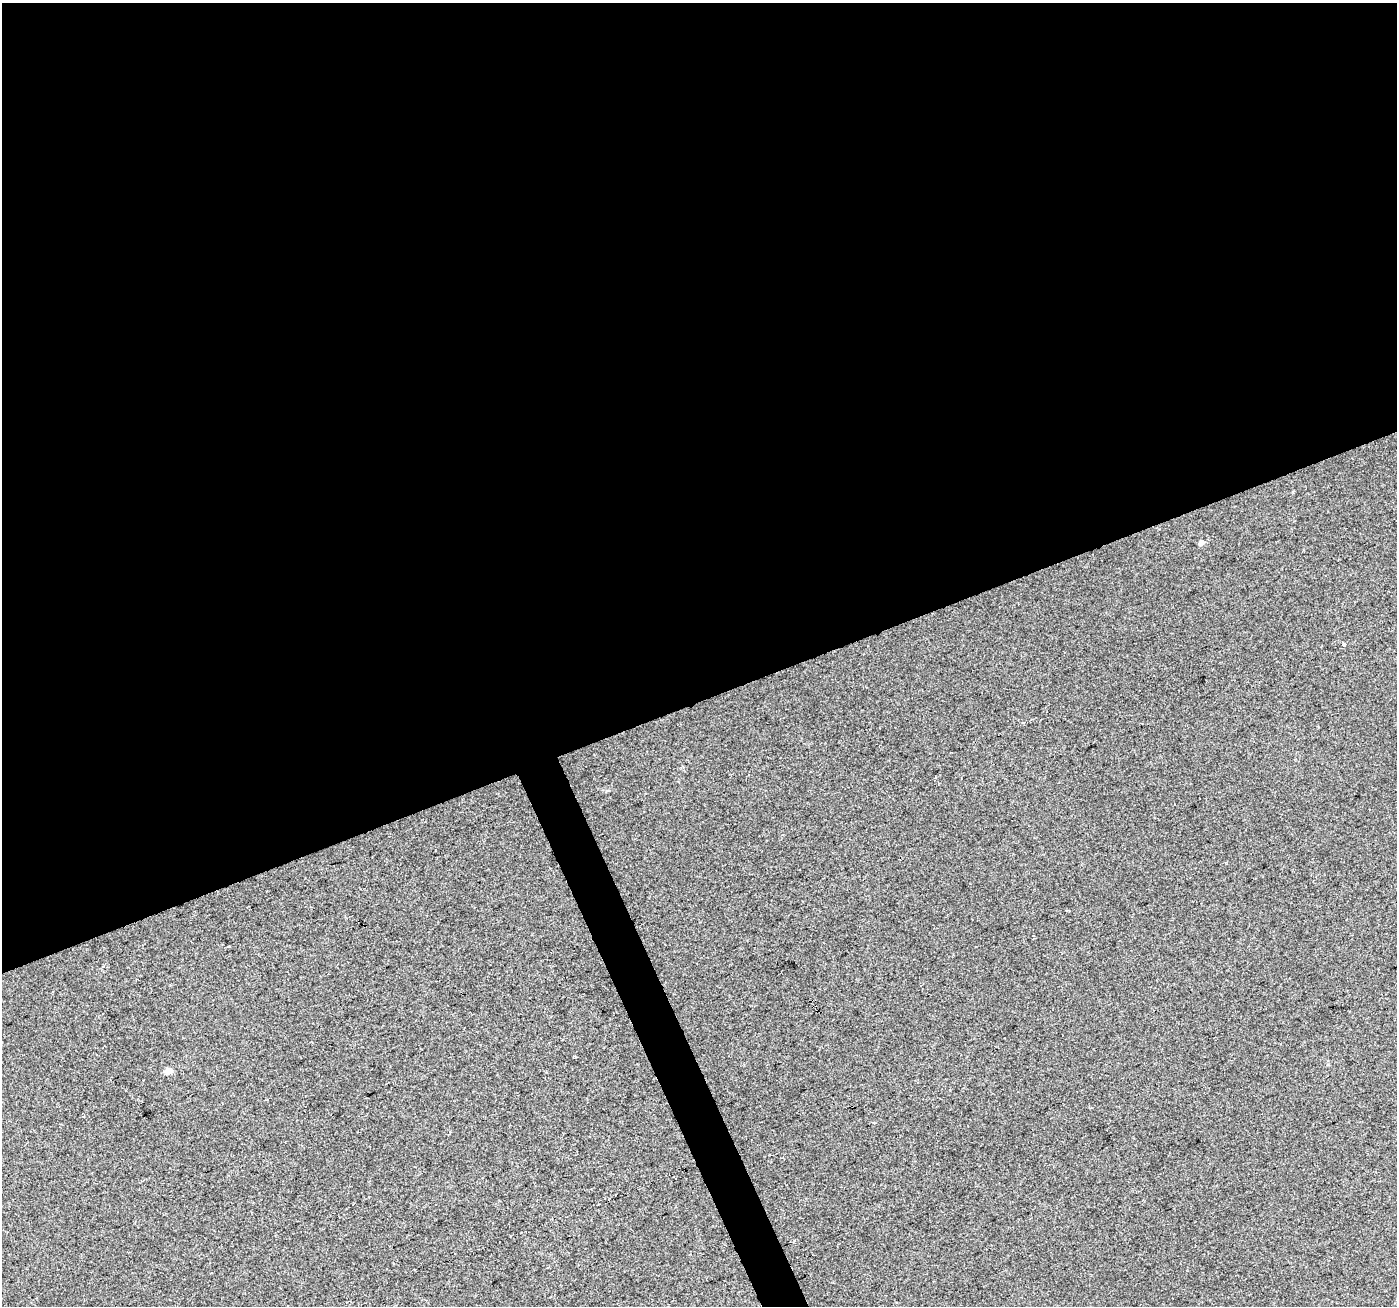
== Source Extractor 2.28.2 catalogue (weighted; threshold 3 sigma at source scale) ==
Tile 2 of 4 x 4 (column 2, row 1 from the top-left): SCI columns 1398-2792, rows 4050-5353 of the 5583 x 5434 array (HDU 1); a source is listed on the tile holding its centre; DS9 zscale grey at full resolution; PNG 1399 x 1308 px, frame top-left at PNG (2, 3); no overlay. Shown black and unused: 55% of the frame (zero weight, under 2 of 3 exposures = <1% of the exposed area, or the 3 px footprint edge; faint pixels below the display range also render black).
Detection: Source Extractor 2.28.2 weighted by HDU 2 'WHT'; one run over the whole footprint, this tile lists its part. Background 0.014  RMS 0.0079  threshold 0.0356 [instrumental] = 3 sigma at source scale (4.5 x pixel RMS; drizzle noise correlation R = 1.50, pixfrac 1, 0.0396/0.0396 arcsec/px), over >= 5 px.
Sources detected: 3; all 3 listed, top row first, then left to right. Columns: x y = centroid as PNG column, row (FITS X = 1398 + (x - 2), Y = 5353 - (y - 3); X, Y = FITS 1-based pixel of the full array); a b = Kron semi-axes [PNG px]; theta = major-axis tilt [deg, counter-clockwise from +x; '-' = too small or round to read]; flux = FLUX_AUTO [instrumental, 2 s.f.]
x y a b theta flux
1201 542 5 5 - 4
1344 645 4 3 - 2.8
168 1071 5 5 - 8.5